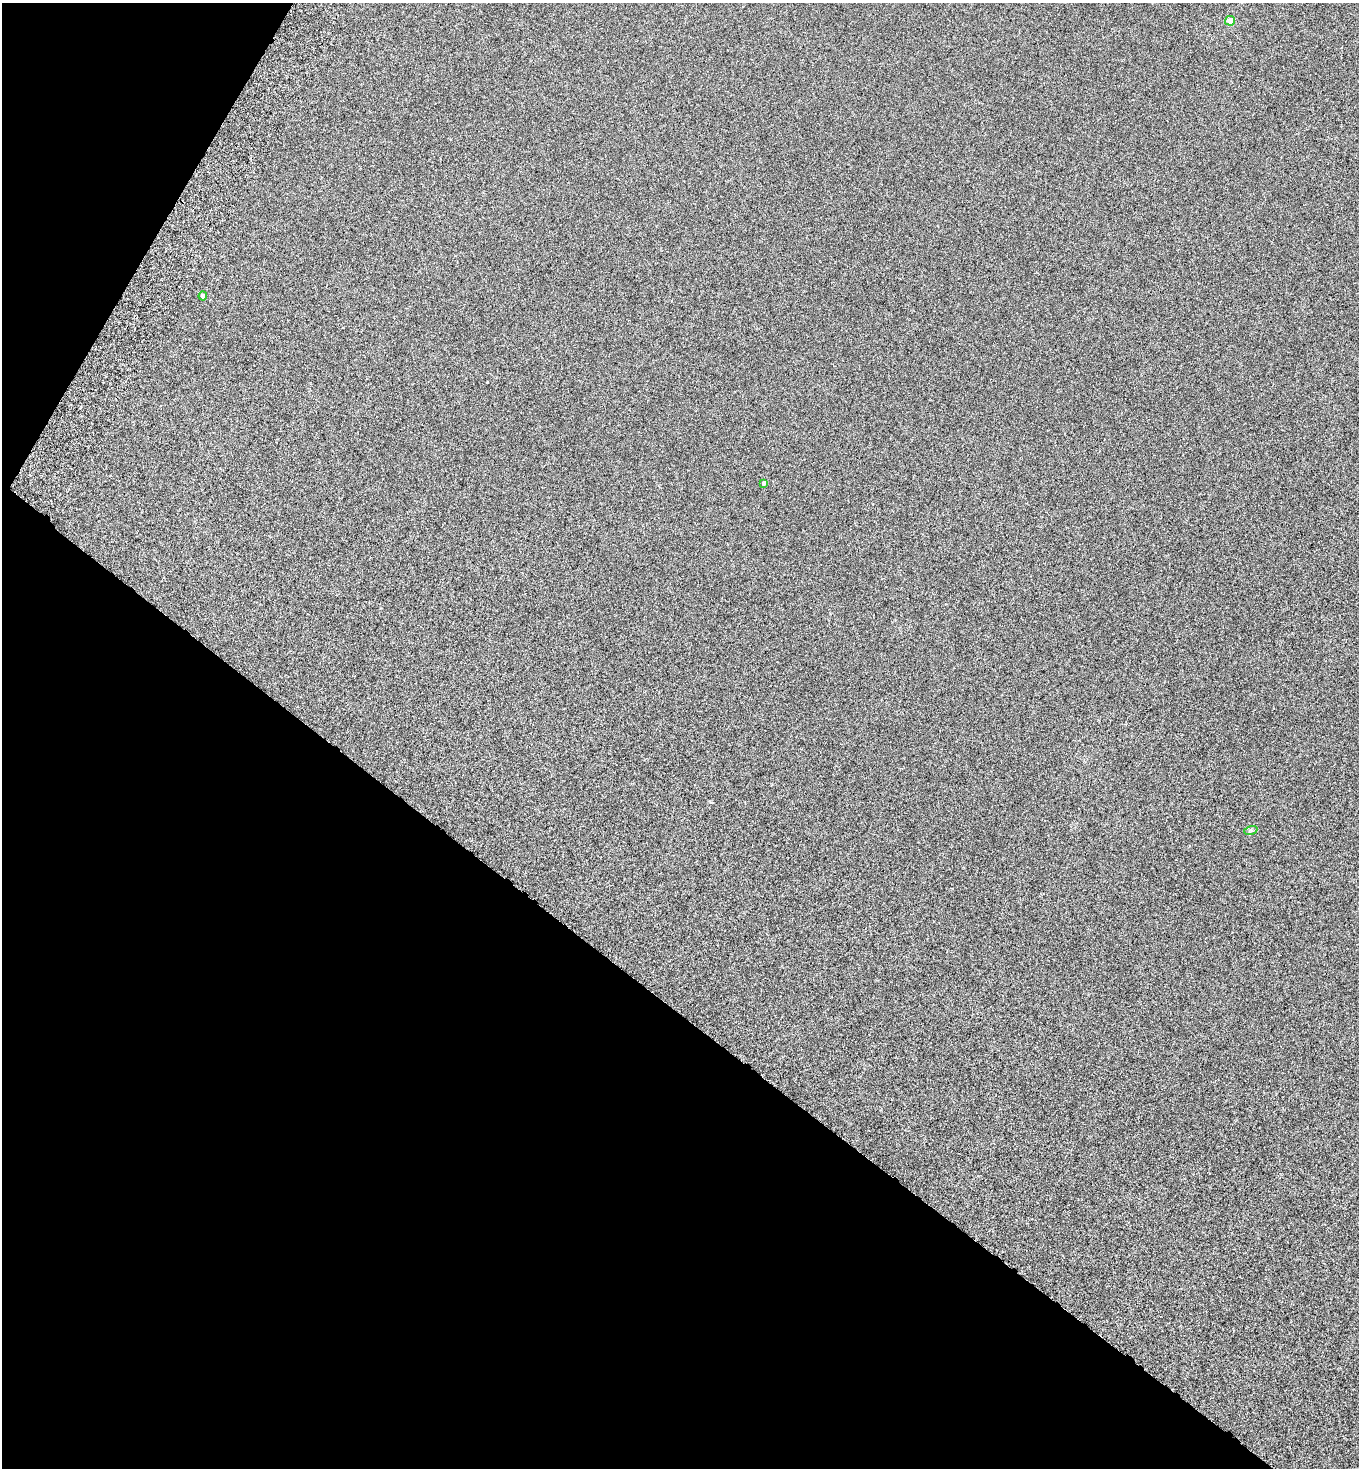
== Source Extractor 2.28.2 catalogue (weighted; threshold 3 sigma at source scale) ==
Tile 9 of 4 x 4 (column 1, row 3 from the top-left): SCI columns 347-1703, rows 1506-2971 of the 5983 x 5948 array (HDU 1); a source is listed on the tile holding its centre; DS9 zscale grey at full resolution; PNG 1361 x 1470 px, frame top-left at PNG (2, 3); each listed source drawn as its Kron ellipse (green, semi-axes under 4 px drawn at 4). Shown black and unused: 35% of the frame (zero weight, under 5 of 9 exposures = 3% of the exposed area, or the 3 px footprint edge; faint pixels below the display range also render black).
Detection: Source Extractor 2.28.2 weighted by HDU 2 'WHT'; one run over the whole footprint, this tile lists its part. Background 6.19e-04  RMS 0.0019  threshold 0.0079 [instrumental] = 3 sigma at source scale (4.09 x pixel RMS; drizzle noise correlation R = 1.36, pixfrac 0.8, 0.05/0.05 arcsec/px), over >= 5 px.
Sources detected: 4; all 4 listed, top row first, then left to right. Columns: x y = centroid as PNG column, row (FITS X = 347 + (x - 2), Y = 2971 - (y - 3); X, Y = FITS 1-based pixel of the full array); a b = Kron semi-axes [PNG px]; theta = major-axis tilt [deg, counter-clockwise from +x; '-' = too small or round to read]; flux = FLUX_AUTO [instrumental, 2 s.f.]
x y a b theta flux
1230 21 5 5 - 1.7
203 296 4 4 - 0.76
764 483 4 4 - 0.6
1251 830 7 4 18 0.31